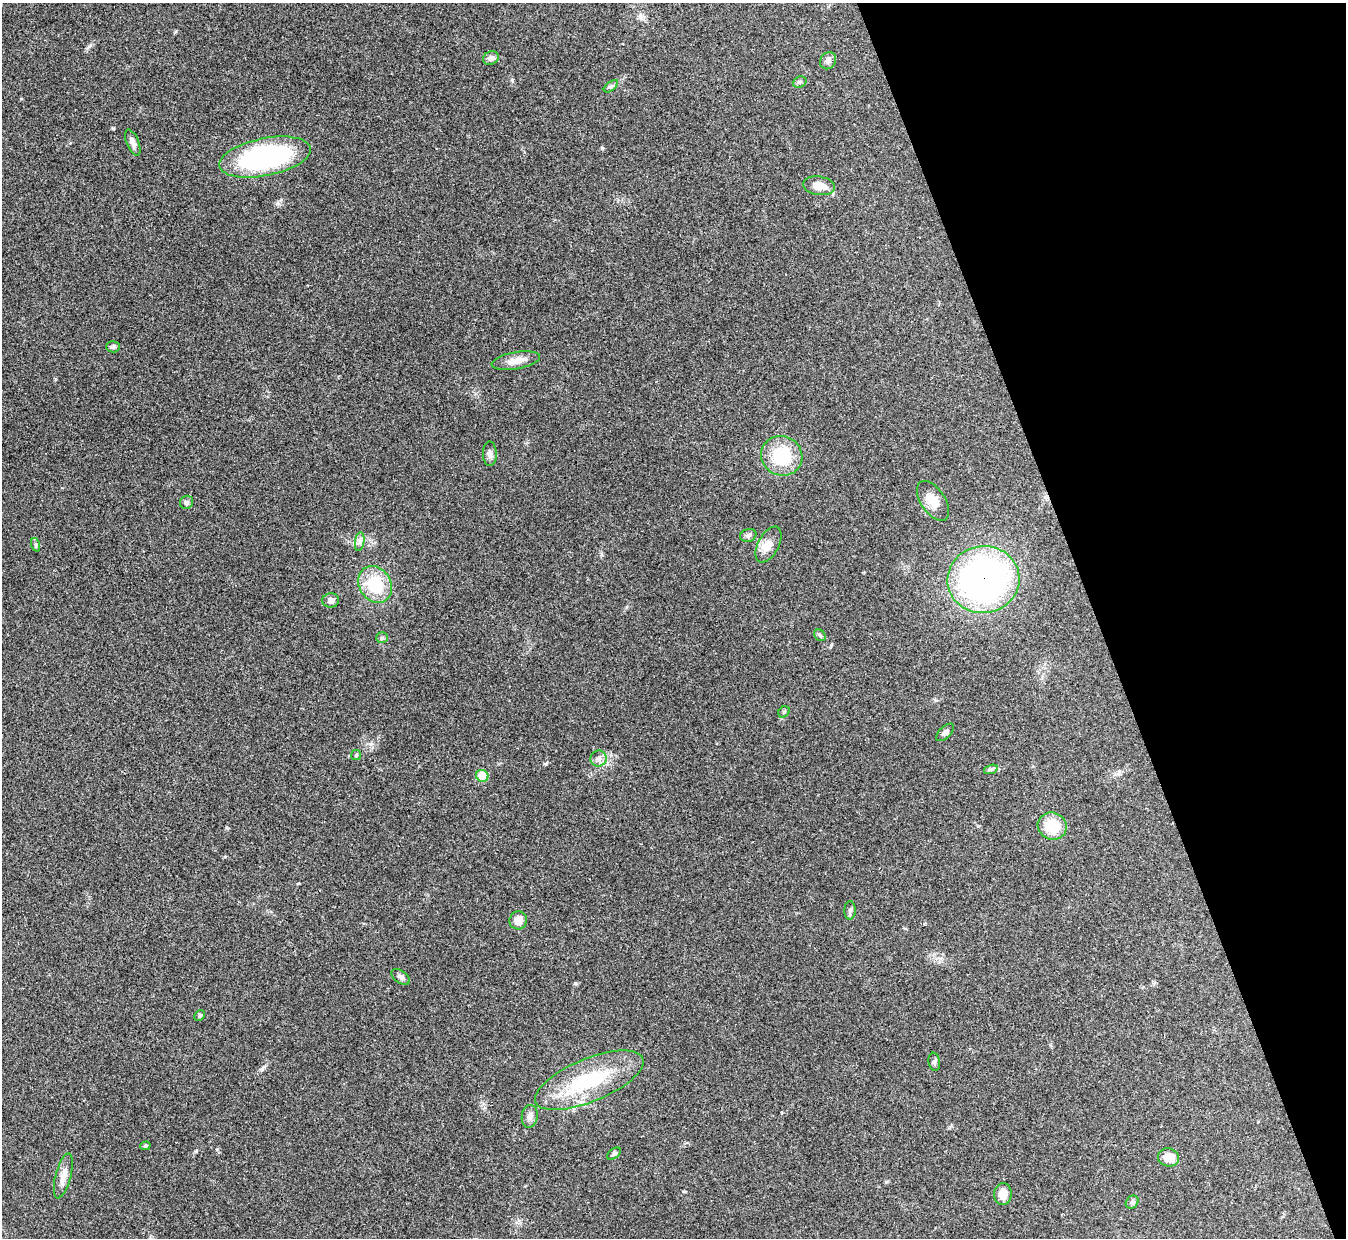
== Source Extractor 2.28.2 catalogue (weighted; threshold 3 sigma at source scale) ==
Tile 12 of 4 x 4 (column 4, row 3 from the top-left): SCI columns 4034-5377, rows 1384-2619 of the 5378 x 5365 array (HDU 1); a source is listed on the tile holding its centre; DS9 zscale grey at full resolution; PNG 1348 x 1240 px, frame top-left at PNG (2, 3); each listed source drawn as its Kron ellipse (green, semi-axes under 4 px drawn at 4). Shown black and unused: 19% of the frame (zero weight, under 3 of 4 exposures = <1% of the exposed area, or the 3 px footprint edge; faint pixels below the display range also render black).
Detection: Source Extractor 2.28.2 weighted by HDU 2 'WHT'; one run over the whole footprint, this tile lists its part. Background 0.15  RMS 0.0071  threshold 0.0321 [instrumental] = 3 sigma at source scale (4.5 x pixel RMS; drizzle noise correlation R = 1.50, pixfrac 1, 0.05/0.05 arcsec/px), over >= 5 px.
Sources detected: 43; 1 inside a brighter listed object's ellipse — not listed separately; the other 42 listed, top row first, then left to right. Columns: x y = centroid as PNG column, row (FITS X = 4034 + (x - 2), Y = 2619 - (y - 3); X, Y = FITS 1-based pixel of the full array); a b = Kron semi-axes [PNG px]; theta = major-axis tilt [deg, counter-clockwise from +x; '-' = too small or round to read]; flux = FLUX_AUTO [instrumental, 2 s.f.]
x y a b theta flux
491 58 8 6 27 2.9
828 61 9 7 57 3
800 82 7 5 21 1.4
611 86 8 4 37 1.5
133 142 14 6 -68 3.8
265 157 46 18 12 120
819 186 16 9 -8 8.5
113 347 7 5 2 1.7
516 361 24 8 10 7.8
490 454 12 7 -89 2.7
782 456 21 19 -24 33
933 501 22 12 -57 10
186 502 7 6 - 1.8
748 535 8 6 18 2.2
360 542 9 4 81 2.1
36 545 7 4 -71 1.2
768 545 19 10 62 7.2
983 580 36 33 8 240
375 584 19 16 -59 29
331 600 8 7 - 3.5
820 635 6 5 - 1.1
382 638 6 5 - 1.2
784 712 6 5 - 1.1
945 732 11 5 44 2.2
356 755 5 5 - 0.98
598 758 8 8 - 2.9
991 769 7 4 18 1.3
482 776 6 6 - 17
1052 826 14 13 - 19
850 910 9 5 88 1.6
518 920 9 8 - 6.7
401 977 10 6 -37 2.3
200 1015 6 4 45 1.1
934 1062 9 5 -81 1.6
589 1080 58 21 22 56
530 1116 11 8 82 3.3
145 1146 5 4 - 1.2
614 1154 8 5 37 1.5
1169 1157 11 9 -15 8.4
63 1176 23 7 75 6.6
1003 1194 11 9 88 8.5
1132 1202 7 6 - 1.6
Overlapping masked pixels (flux is a lower limit): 1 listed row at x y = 983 580
Unlisted compact peaks at least as high as the median listed source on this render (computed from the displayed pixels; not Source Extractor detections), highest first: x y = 113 128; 546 764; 602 148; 262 1069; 512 80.